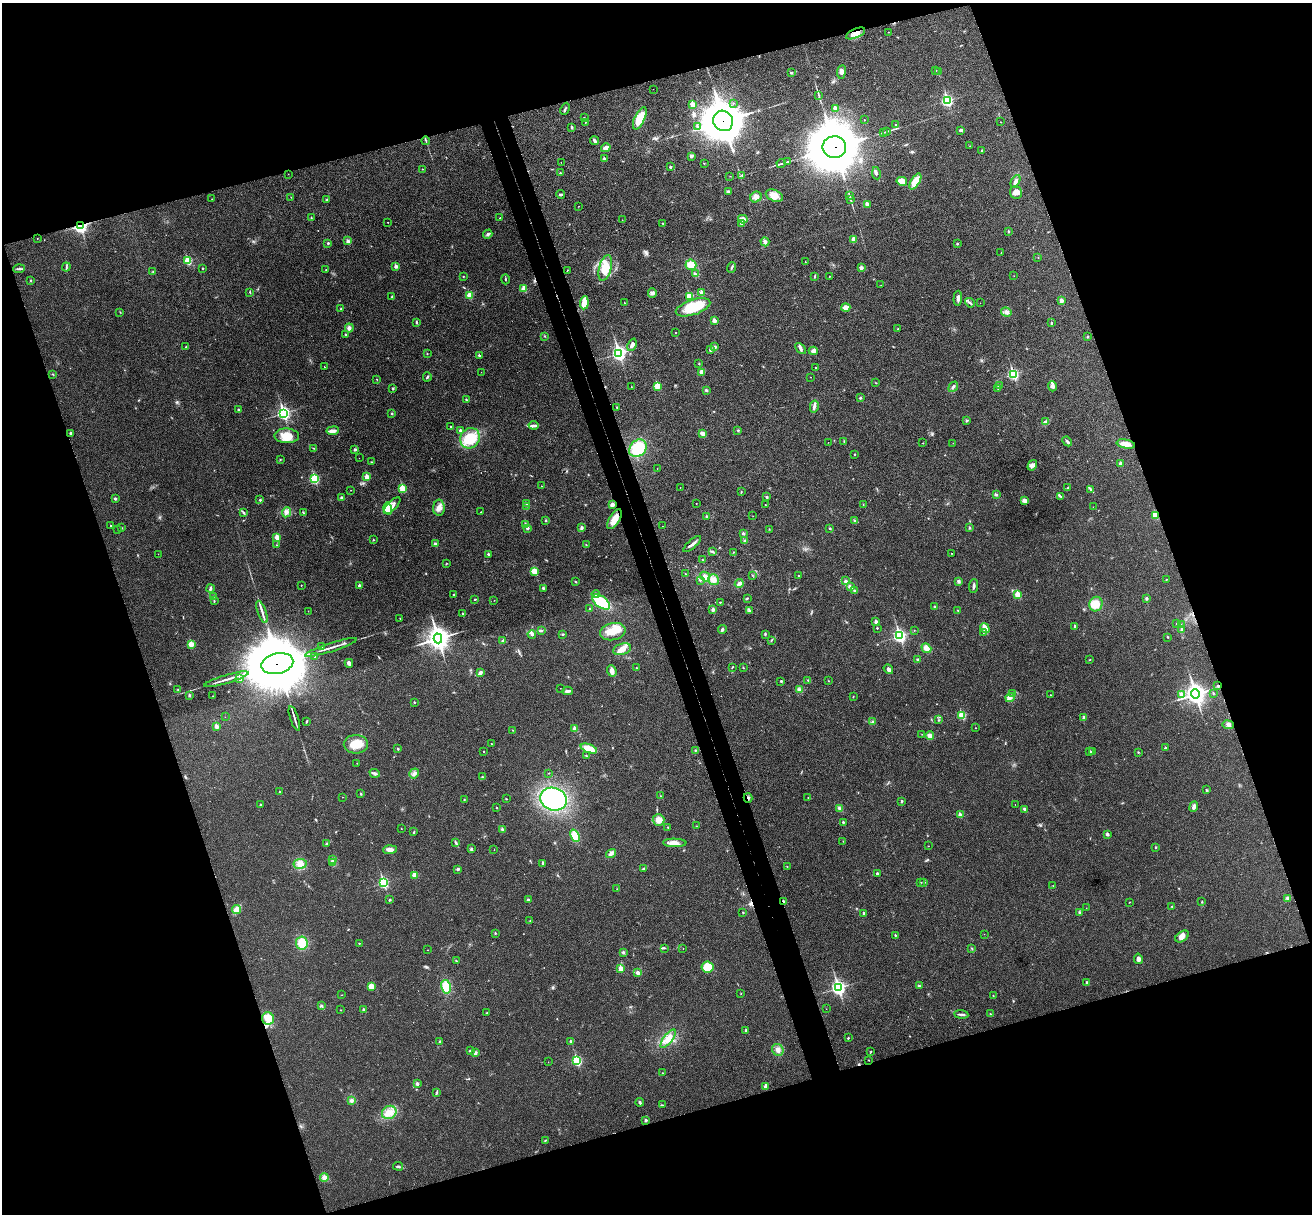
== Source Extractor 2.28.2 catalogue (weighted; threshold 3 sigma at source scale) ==
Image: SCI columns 56-5292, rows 166-5011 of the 5350 x 5298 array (HDU 1 of 3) = the unmasked area's bounding box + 8 px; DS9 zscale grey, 4 x 4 block average (1 PNG px = mean of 4 x 4 image px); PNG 1314 x 1216 px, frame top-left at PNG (2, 3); each listed source drawn as its Kron ellipse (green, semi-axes under 4 px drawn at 4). Shown black and unused: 38% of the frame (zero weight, under 3 of 4 exposures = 6% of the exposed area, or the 3 px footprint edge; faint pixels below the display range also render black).
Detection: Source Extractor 2.28.2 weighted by HDU 2 'WHT'. Background 0.0396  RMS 0.0052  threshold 0.0234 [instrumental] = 3 sigma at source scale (4.5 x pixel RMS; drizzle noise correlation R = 1.50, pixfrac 1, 0.05/0.05 arcsec/px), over >= 5 px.
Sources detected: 515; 3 too faint to see at this stretch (4 x 4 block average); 1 inside a brighter object's white glare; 3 cosmic-ray / hot-pixel residue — neither listed nor drawn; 4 coinciding with a brighter row at this scale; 10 inside a brighter listed object's ellipse — not listed separately; the other 494 listed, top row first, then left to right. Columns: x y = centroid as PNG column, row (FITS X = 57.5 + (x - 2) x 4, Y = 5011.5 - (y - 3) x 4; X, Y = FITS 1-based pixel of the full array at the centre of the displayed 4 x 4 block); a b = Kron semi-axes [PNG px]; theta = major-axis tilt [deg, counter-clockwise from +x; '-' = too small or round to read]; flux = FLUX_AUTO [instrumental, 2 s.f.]
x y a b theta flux
888 32 2 2 - 0.8
856 33 10 4 24 20
935 70 2 2 - 5.5
841 72 7 3 83 9.5
939 72 2 2 - 0.41
791 73 3 2 - 3.4
653 89 2 2 - 0.5
819 96 2 2 - 1.1
947 100 3 2 - 430
733 103 2 2 - 1.5
693 104 2 2 - 59
835 108 2 2 - 38
565 109 6 2 65 4.8
584 117 2 2 - 1.1
640 118 12 5 65 55
864 120 2 2 - 1.3
723 121 10 9 - 8900
585 122 2 2 - 1.1
1000 122 2 2 - 0.89
896 125 2 2 - 1.8
697 126 3 2 - 2.5
572 127 2 2 - 10
961 130 4 3 - 5.3
887 131 3 2 - 2.8
883 132 2 2 - 1
426 141 4 2 - 2.6
595 141 4 2 - 7.6
970 146 2 2 - 1
834 147 12 11 - 20000
606 148 5 3 - 21
982 150 2 2 - 2.4
691 156 3 2 - 3.5
604 158 2 2 - 10
561 162 2 2 - 0.59
787 162 2 2 - 1.8
704 163 2 2 - 1.3
781 163 4 2 - 4.4
670 167 2 2 - 9.9
422 169 2 2 - 2
560 173 2 2 - 5.4
876 173 6 2 -80 5.6
288 174 2 2 - 0.51
742 175 2 2 - 3
730 176 2 2 - 0.86
902 181 5 4 - 37
915 181 9 4 59 43
1015 181 7 3 62 11
728 192 3 3 - 4.4
1016 192 6 6 - 16
561 194 4 2 - 3.7
849 195 2 2 - 1.3
774 196 9 5 -22 21
291 197 2 2 - 1.2
756 197 6 5 - 13
212 199 2 2 - 0.93
327 199 3 2 - 1.9
850 200 3 2 - 2.1
867 204 2 2 - 26
579 206 2 2 - 0.76
311 218 4 2 - 2.2
500 218 2 2 - 1
743 219 5 3 - 15
622 220 2 2 - 0.75
388 222 2 2 - 1.9
663 223 3 2 - 2.1
741 224 2 2 - 1.9
80 226 2 2 - 770
1008 231 2 2 - 9.1
488 234 5 3 - 5.1
37 238 2 2 - 1.1
853 239 2 2 - 36
348 241 3 3 - 7.4
765 242 5 3 - 8.1
328 243 2 2 - 9.9
957 244 2 2 - 3.2
1001 253 2 2 - 1.6
1038 257 2 2 - 0.93
188 261 2 2 - 170
805 262 2 2 - 0.87
691 265 5 5 - 34
396 266 2 2 - 27
66 267 4 2 - 3.7
731 267 5 2 - 3.9
203 268 2 2 - 4.8
605 268 13 6 75 51
861 268 2 2 - 22
19 269 6 2 4 4.5
326 270 2 2 - 2.7
567 270 2 2 - 1.2
153 272 2 2 - 1.1
695 274 3 2 - 2.2
463 276 2 2 - 2.5
815 276 3 2 - 2.7
829 276 2 2 - 1.6
1014 276 2 2 - 0.61
505 279 5 2 - 2.3
31 280 2 2 - 5.3
881 285 2 2 - 0.89
524 289 2 2 - 79
250 292 2 2 - 0.77
652 293 5 4 - 6.8
702 293 2 2 - 33
470 295 2 2 - 95
689 296 2 2 - 110
392 297 2 2 - 9.4
958 298 7 3 88 9.3
1061 301 2 2 - 28
584 303 6 3 85 40
624 303 2 2 - 1.5
970 303 5 2 - 5.6
980 303 2 2 - 0.53
693 307 18 7 19 100
846 308 4 3 - 22
341 309 2 2 - 2.7
120 312 2 2 - 1.2
1006 312 5 4 - 11
714 321 2 2 - 30
416 322 3 2 - 3.8
1051 323 2 2 - 7.9
349 328 4 3 - 8.8
898 329 2 2 - 1.4
676 332 2 2 - 2.1
346 335 3 2 - 1.9
544 336 2 2 - 2
1087 337 3 2 - 1.9
632 345 6 3 67 12
186 347 2 2 - 4.3
715 347 3 2 - 3.2
800 348 6 3 -47 7.3
711 349 4 3 - 4.8
813 351 4 4 - 8
427 353 2 2 - 0.93
619 353 3 3 - 860
479 355 2 2 - 7.5
699 363 2 2 - 1.4
324 367 2 2 - 2.2
816 367 2 2 - 3.4
481 372 2 2 - 0.58
702 372 2 2 - 43
53 374 2 2 - 1.2
1013 374 3 2 - 400
427 377 4 2 - 4.1
810 377 2 2 - 0.88
377 379 2 2 - 1.2
876 383 2 2 - 1.2
657 386 2 2 - 100
999 386 2 2 - 1.2
1052 386 5 4 - 8.8
631 387 2 2 - 0.73
953 387 5 2 - 5.6
393 388 2 2 - 2.7
998 388 2 2 - 1.3
706 390 3 2 - 3.9
860 398 2 2 - 3.2
466 400 2 2 - 2.5
814 406 6 3 77 8
617 407 2 2 - 2.3
239 410 3 2 - 3.7
284 413 3 2 - 720
392 414 2 2 - 6.8
966 420 3 2 - 2.4
1045 422 4 2 - 4.2
534 425 5 3 - 6
451 427 2 2 - 4.8
460 430 3 2 - 4.7
738 430 2 2 - 2.3
333 431 6 3 8 10
71 433 2 2 - 11
703 434 4 3 - 14
287 436 12 7 -2 43
470 438 10 9 - 79
844 441 2 2 - 1.6
1067 441 5 2 - 5.7
828 442 2 2 - 0.91
923 443 2 2 - 1.7
953 443 2 2 - 0.68
1126 444 9 4 -12 21
314 448 2 2 - 1.3
638 448 10 8 46 97
355 449 3 2 - 5.3
854 454 3 2 - 1.6
359 458 2 2 - 0.47
280 460 2 2 - 1.6
372 462 2 2 - 2.2
1121 464 2 2 - 31
1032 465 6 3 59 12
657 469 2 2 - 0.62
367 477 2 2 - 58
314 479 2 2 - 260
541 486 2 2 - 0.99
680 487 2 2 - 1.1
402 488 2 2 - 130
1068 488 3 2 - 1.7
1091 489 4 2 - 4.1
351 490 2 2 - 0.69
741 492 2 2 - 2.1
996 495 2 2 - 4.5
1060 496 3 2 - 2.7
767 497 3 2 - 3.9
342 498 3 3 - 6.5
115 499 2 2 - 8.4
260 500 2 2 - 7.2
1024 501 4 3 - 12
526 503 3 2 - 4.5
696 504 2 2 - 0.94
765 504 2 2 - 1.2
863 504 2 2 - 0.91
612 505 3 2 - 12
392 506 11 4 46 18
526 506 2 2 - 1.1
1093 507 2 2 - 0.62
439 508 8 5 88 18
388 509 6 3 -76 72
286 512 5 3 - 9.2
303 512 3 2 - 1.9
481 512 2 2 - 1.6
244 513 4 2 - 3.5
1155 515 2 2 - 100
753 516 2 2 - 0.66
706 517 2 2 - 1.8
614 519 11 5 57 32
545 520 2 2 - 4.9
854 521 4 2 - 5.6
110 525 2 2 - 2
525 525 2 2 - 22
662 526 2 2 - 0.47
122 528 2 2 - 0.79
527 528 2 2 - 11
581 528 4 3 - 6.1
830 528 2 2 - 2.3
970 528 2 2 - 3.1
769 529 2 2 - 1.1
118 530 2 2 - 0.45
743 533 2 2 - 11
277 537 4 3 - 13
373 540 2 2 - 1.3
745 541 3 3 - 4.7
435 544 3 2 - 5.4
692 544 11 2 41 11
276 545 2 2 - 1.5
586 545 2 2 - 1.5
713 552 2 2 - 2.1
733 552 2 2 - 1.2
951 553 2 2 - 1
158 554 2 2 - 0.58
488 554 2 2 - 9
702 559 2 2 - 0.91
446 564 2 2 - 1.4
534 571 2 2 - 93
685 574 2 2 - 1.2
752 575 2 2 - 0.9
799 576 2 2 - 1.8
705 577 5 4 - 12
1166 579 2 2 - 1.4
700 580 2 2 - 3
714 580 5 5 - 16
845 581 3 3 - 4.7
959 581 3 3 - 6.2
575 582 2 2 - 2
739 584 4 3 - 9.7
301 585 2 2 - 1.9
359 586 2 2 - 19
974 586 7 2 85 7.8
850 587 4 3 - 8.3
543 588 2 2 - 9.5
210 589 4 3 - 5.6
854 591 2 2 - 2.9
596 594 4 2 - 5.2
454 595 2 2 - 3.5
1018 595 2 2 - 90
213 596 2 2 - 1
747 598 2 2 - 2.8
1147 598 3 3 - 4.5
475 599 2 2 - 2.2
494 600 2 2 - 0.84
214 601 3 2 - 1.8
601 602 10 5 -37 110
720 602 2 2 - 1.9
1096 604 7 6 - 43
934 607 2 2 - 2.1
589 609 2 2 - 2.3
713 610 3 3 - 5.3
958 610 2 2 - 1.8
308 611 2 2 - 1.3
749 611 4 3 - 4.1
262 612 12 2 -71 13
462 614 2 2 - 6.6
400 618 2 2 - 0.91
876 622 2 2 - 19
1176 624 2 2 - 1.2
1181 624 2 2 - 0.7
1075 626 2 2 - 9.4
877 628 2 2 - 4.2
985 628 5 3 - 21
722 630 4 2 - 6
914 630 2 2 - 1.3
1182 630 4 2 - 3.3
541 631 4 2 - 4.5
613 632 13 8 13 39
983 632 2 2 - 2.2
532 634 4 3 - 6.1
562 634 3 2 - 2.6
765 634 3 2 - 2
899 636 3 2 - 680
1167 637 2 2 - 1.7
438 638 5 4 - 2300
772 640 3 2 - 2.1
503 641 3 3 - 5.9
191 644 2 2 - 80
322 646 3 2 - 2.6
331 647 27 2 18 18
926 648 5 4 - 19
622 649 9 5 16 24
315 657 3 2 - 2.5
917 659 2 2 - 2.8
1090 660 2 2 - 1.3
349 663 4 3 - 11
277 664 16 10 13 36000
732 667 4 2 - 2
636 668 2 2 - 1.4
743 668 2 2 - 1.7
888 669 5 3 - 7.8
612 671 6 4 -69 16
480 673 4 3 - 9.4
226 679 23 2 16 19
240 679 2 2 - 26
808 680 3 2 - 2.6
781 681 3 2 - 3.2
828 681 2 2 - 1
1218 686 2 2 - 2
560 688 2 2 - 0.57
178 689 2 2 - 2
799 690 4 2 - 4.5
568 691 5 3 - 6.2
1213 693 2 2 - 3.4
1013 694 2 2 - 1
1181 694 3 3 - 11
1195 694 5 4 - 1600
189 695 2 2 - 12
1051 695 2 2 - 2.1
213 696 2 2 - 0.96
853 697 2 2 - 1.4
1010 697 5 3 - 8.3
414 702 2 2 - 4.3
962 715 2 2 - 130
225 717 2 2 - 0.52
1084 717 3 2 - 5.3
294 718 13 2 -72 9.9
939 720 2 2 - 2.5
306 721 3 2 - 2.4
872 722 3 2 - 4
1228 725 5 3 - 6.6
216 727 2 2 - 35
976 728 2 2 - 1.4
575 729 2 2 - 39
513 730 2 2 - 2.3
922 734 2 2 - 0.7
930 736 4 4 - 11
356 744 12 9 0 50
491 744 2 2 - 2
589 748 8 4 -20 43
1165 748 2 2 - 8.4
398 749 2 2 - 7.1
695 751 2 2 - 2.3
1092 751 2 2 - 2
484 752 2 2 - 1.9
1090 752 2 2 - 12
1138 752 2 2 - 2.1
586 756 2 2 - 1.6
357 763 2 2 - 0.76
375 773 5 3 - 7.3
414 773 5 3 - 7.9
549 773 2 2 - 1.4
482 777 2 2 - 4.3
1206 790 3 2 - 1.7
280 792 2 2 - 5.1
361 794 2 2 - 4.3
660 796 2 2 - 1.1
342 797 2 2 - 1.1
748 798 5 2 - 4.9
808 798 2 2 - 0.95
464 799 2 2 - 1.4
506 799 3 2 - 1.6
554 799 13 11 -17 310
902 801 2 2 - 8.2
1015 804 2 2 - 0.46
260 805 3 2 - 2.7
1194 806 5 3 - 11
496 807 2 2 - 4.4
839 808 3 3 - 5
1025 809 3 2 - 5.2
960 815 2 2 - 38
659 820 6 6 - 26
843 822 2 2 - 8.4
696 826 2 2 - 0.98
668 827 2 2 - 1.9
401 829 2 2 - 0.83
502 829 3 2 - 5.3
414 832 3 2 - 3
1107 834 2 2 - 19
575 836 6 4 -68 52
843 841 2 2 - 0.96
455 842 4 2 - 3.7
675 843 11 4 -1 18
326 844 2 2 - 1.9
928 846 2 2 - 0.67
1155 847 2 2 - 4
471 849 3 2 - 2.8
390 850 7 4 3 15
494 850 2 2 - 1.1
611 853 5 4 - 9.8
332 860 3 2 - 2.6
332 863 4 3 - 4.6
543 863 4 2 - 4.1
300 864 7 5 9 16
787 866 2 2 - 1.3
643 868 4 2 - 3.1
458 869 3 2 - 4.3
877 874 2 2 - 6.7
414 875 2 2 - 65
921 882 2 2 - 1.1
924 882 3 2 - 3.1
383 883 3 2 - 370
1053 886 2 2 - 0.73
617 889 2 2 - 0.84
1288 898 4 3 - 8.1
390 900 2 2 - 3.3
528 900 2 2 - 10
784 902 2 2 - 7.3
1129 902 2 2 - 0.8
1202 902 3 2 - 2.5
1172 906 2 2 - 4.6
1086 908 2 2 - 0.7
236 909 4 3 - 26
743 912 2 2 - 1.9
863 913 3 2 - 4.1
1080 913 3 2 - 3.2
530 921 2 2 - 1.8
495 933 2 2 - 5.4
984 934 2 2 - 0.53
895 935 2 2 - 4.8
1182 936 7 5 37 18
302 943 6 6 - 55
359 943 2 2 - 3.1
664 948 3 2 - 2.6
683 949 2 2 - 1.1
972 949 2 2 - 1.1
427 950 2 2 - 1.1
623 952 3 2 - 4.7
1138 959 5 4 - 9.9
456 961 3 2 - 2.1
707 967 6 5 - 50
620 968 2 2 - 56
638 973 4 3 - 8.5
1087 982 3 2 - 3.5
371 986 3 3 - 27
919 986 3 2 - 2.2
446 987 7 5 -78 47
838 988 3 3 - 880
741 994 2 2 - 0.88
341 995 2 2 - 1.1
993 996 2 2 - 1.2
321 1006 3 2 - 2.3
363 1009 3 2 - 3.1
826 1009 2 2 - 0.85
341 1010 2 2 - 1.1
487 1013 4 2 - 2.9
961 1014 7 2 -6 7.4
990 1014 2 2 - 1.7
268 1018 6 6 - 33
746 1030 2 2 - 8.4
848 1038 2 2 - 6
668 1039 11 4 52 23
571 1041 2 2 - 11
440 1042 2 2 - 8.6
778 1050 6 5 - 15
470 1051 2 2 - 2.7
871 1051 2 2 - 1.3
475 1053 3 3 - 5.8
869 1060 2 2 - 1.7
577 1061 2 2 - 280
548 1062 2 2 - 0.58
662 1073 2 2 - 1.9
417 1084 2 2 - 18
766 1086 2 2 - 40
437 1092 4 2 - 3.8
351 1100 2 2 - 1.6
640 1102 4 2 - 5.2
662 1105 4 2 - 2.3
389 1112 7 6 - 26
646 1120 3 2 - 3.7
545 1140 2 2 - 1.2
398 1166 5 2 - 5.6
324 1178 4 4 - 14
Overlapping masked pixels (flux is a lower limit): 9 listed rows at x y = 856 33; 723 121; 834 147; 80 226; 1155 515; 277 664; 1218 686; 748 798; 784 902
Diffuse or blended objects may show on this block-average render without a row.